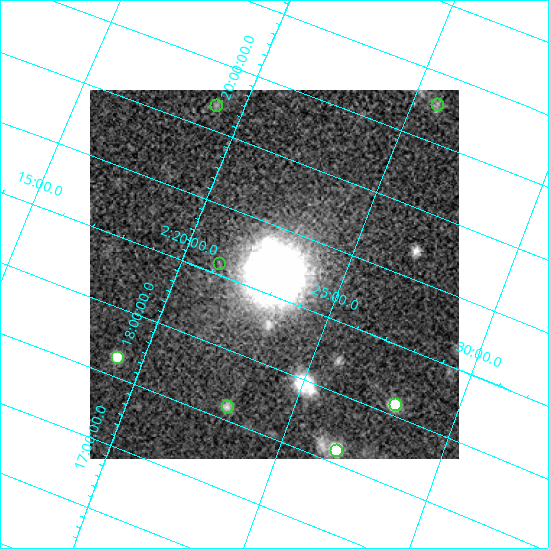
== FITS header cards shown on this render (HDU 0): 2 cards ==
NAXIS1  =                  369
NAXIS2  =                  369

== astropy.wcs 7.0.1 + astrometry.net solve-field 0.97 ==
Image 369 x 369 px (HDU 0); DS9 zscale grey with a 90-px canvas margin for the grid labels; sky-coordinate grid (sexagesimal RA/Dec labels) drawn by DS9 from the SOLVED WCS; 7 Tycho-2 reference stars matched to detected sources circled (green)
Header WCS: none
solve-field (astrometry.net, Tycho-2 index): SOLVED blind (the file carries no WCS)
Solved WCS: RA---TAN-SIP/DEC--TAN-SIP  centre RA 02:22:53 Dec +18:39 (35.72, +18.65 deg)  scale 27.3 arcsec/px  FOV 167.7' x 166.6'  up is -22 deg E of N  parity flipped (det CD > 0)
(file carries no celestial WCS; the grid is the blind solution)
Tycho-2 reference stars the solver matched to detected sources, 7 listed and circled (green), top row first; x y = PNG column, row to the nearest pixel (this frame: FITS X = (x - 90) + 1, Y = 369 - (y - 90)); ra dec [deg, ICRS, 3 dp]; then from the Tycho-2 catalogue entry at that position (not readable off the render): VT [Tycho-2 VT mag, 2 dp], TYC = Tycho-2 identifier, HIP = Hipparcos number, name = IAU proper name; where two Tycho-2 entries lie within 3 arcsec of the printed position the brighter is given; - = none
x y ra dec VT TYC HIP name
437 104 36.446 +20.280 7.92 1221-257-1 11329 -
216 105 34.786 +19.688 6.88 1218-1667-1 10810 -
219 263 35.279 +18.585 9.03 1218-844-1 10955 -
117 357 34.805 +17.642 9.23 1218-1674-1 - -
395 404 37.002 +18.078 9.18 1218-1714-1 - -
227 406 35.748 +17.598 7.49 1218-1302-1 11112 -
336 450 36.679 +17.598 8.77 1218-1454-1 11384 -